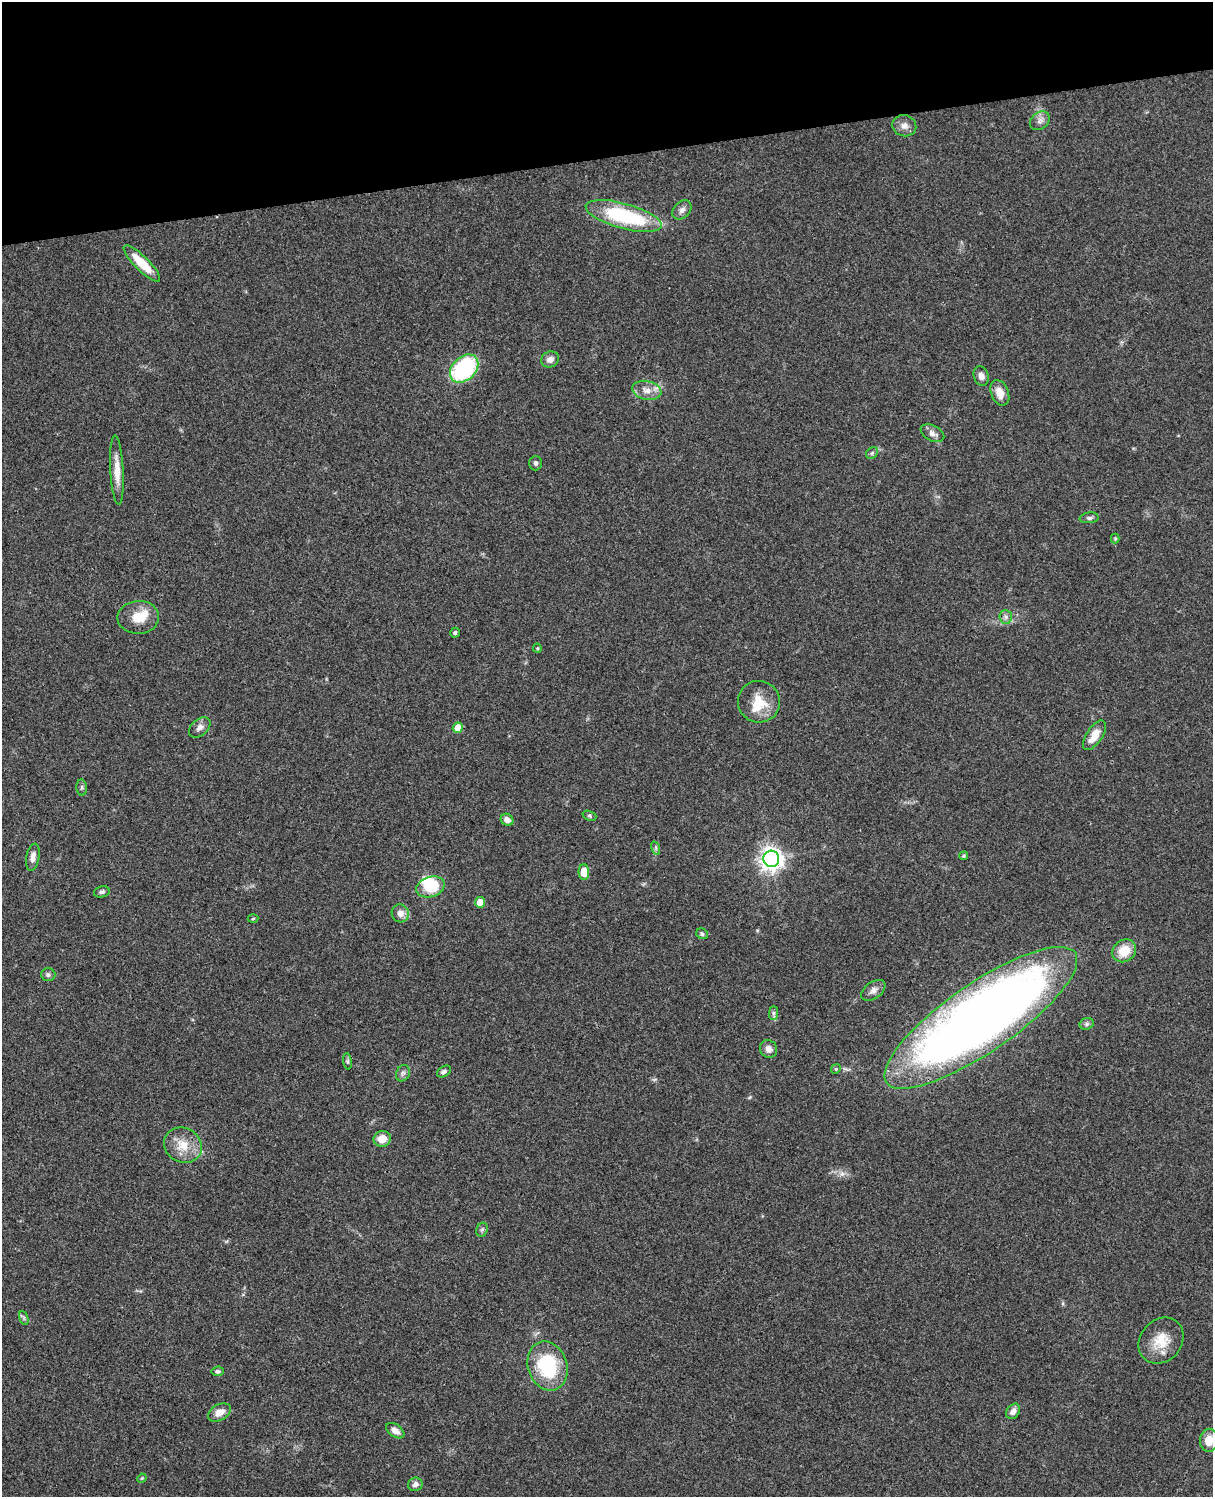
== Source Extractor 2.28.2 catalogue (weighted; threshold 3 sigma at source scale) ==
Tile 3 of 4 x 3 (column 3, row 1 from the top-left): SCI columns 2545-3755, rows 3272-4766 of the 5088 x 4934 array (HDU 1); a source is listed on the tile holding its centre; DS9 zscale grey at full resolution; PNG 1215 x 1499 px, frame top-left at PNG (2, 2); each listed source drawn as its Kron ellipse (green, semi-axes under 4 px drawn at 4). Shown black and unused: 10% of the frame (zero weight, under 3 of 4 exposures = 6% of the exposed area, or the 3 px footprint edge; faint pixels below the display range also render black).
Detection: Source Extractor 2.28.2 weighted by HDU 2 'WHT'; one run over the whole footprint, this tile lists its part. Background 0.0873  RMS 0.0063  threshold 0.0284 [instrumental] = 3 sigma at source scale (4.5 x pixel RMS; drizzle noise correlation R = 1.50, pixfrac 1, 0.05/0.05 arcsec/px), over >= 5 px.
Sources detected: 64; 1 inside a brighter object's white glare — neither listed nor drawn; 1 inside a brighter listed object's ellipse — not listed separately; the other 62 listed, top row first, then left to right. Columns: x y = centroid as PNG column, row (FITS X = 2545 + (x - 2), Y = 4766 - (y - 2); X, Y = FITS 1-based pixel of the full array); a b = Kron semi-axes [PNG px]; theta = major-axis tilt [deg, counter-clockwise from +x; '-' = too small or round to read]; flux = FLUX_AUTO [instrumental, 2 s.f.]
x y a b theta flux
1040 121 11 8 40 3.1
904 126 12 10 -15 4.1
682 210 11 8 45 2.9
624 216 39 12 -15 61
142 263 25 7 -45 15
550 359 9 8 - 3.4
464 369 16 11 45 69
981 376 10 7 -70 3.2
647 390 15 9 -11 5.8
1000 393 13 8 -68 7.1
932 433 13 7 -27 3.4
872 453 7 5 44 1.3
536 463 7 6 - 1.4
117 470 35 6 -87 9
1089 518 10 5 6 1.5
1115 539 5 4 - 0.74
138 617 21 16 2 12
1006 617 7 6 - 1.9
455 633 5 4 - 1.2
537 648 4 4 - 0.72
759 702 21 21 - 17
200 727 12 8 41 3.1
458 728 5 5 - 9.8
1094 735 17 8 56 8.3
82 788 8 5 -85 1.2
589 816 7 4 -21 1.1
507 820 6 5 - 3.8
656 848 7 4 -72 1.1
964 856 4 4 - 0.77
33 857 14 6 80 3.8
771 859 8 8 - 440
584 872 8 5 -88 11
430 887 15 10 18 20
102 892 8 5 14 1.6
480 902 5 5 - 9.1
400 913 9 8 - 4.4
253 919 5 3 - 0.65
702 934 6 5 - 1.3
1124 951 12 10 39 13
48 975 7 6 - 1.6
873 990 13 8 36 3.4
773 1013 7 4 89 1.4
981 1018 114 34 35 700
1087 1024 7 5 22 1.4
768 1049 9 8 - 3.5
348 1061 8 4 -82 1.2
836 1069 5 4 - 0.79
444 1072 7 5 32 1.7
403 1073 8 6 61 2
382 1139 9 8 - 7.5
183 1145 19 17 -31 12
482 1230 7 5 68 1.3
24 1318 7 4 -69 1.2
1161 1341 25 20 48 15
547 1366 25 19 -72 43
218 1371 6 5 - 1.4
1013 1411 8 6 53 3.5
220 1412 12 8 29 5.9
395 1431 10 6 -35 3.8
1209 1440 11 9 87 8.5
142 1478 5 4 - 0.63
415 1484 7 6 - 2.4
Overlapping masked pixels (flux is a lower limit): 1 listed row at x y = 981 1018
Isophote crosses this tile's border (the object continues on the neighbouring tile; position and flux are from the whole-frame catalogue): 1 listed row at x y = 1209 1440